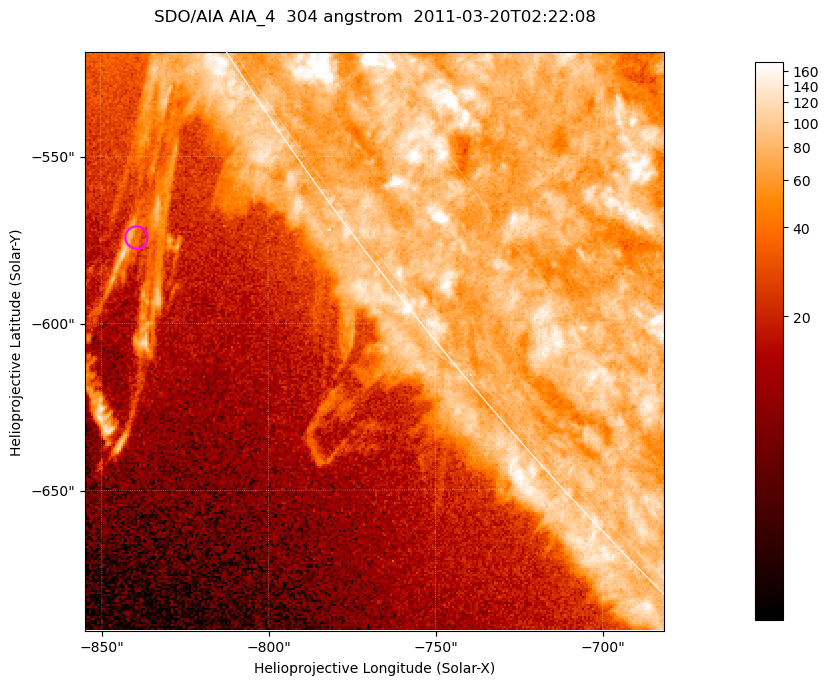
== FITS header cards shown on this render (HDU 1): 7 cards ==
TELESCOP= 'SDO/AIA '           / For AIA: SDO/AIA
INSTRUME= 'AIA_4   '           / For AIA: AIA_ATA1, AIA_ATA2, AIA_ATA3 or AIA_AT
WAVELNTH=                  304 / [angstrom] Wavelength
WAVEUNIT= 'angstrom'           / Wavelength unit: angstrom
DATE-OBS= '2011-03-20T02:22:08.123' / [ISO] Date when observation started; ISO 8
CTYPE1  = 'HPLN-TAN'           / CTYPE1; Typically HPLN
CTYPE2  = 'HPLT-TAN'           / CTYPE2; Typically HPLT

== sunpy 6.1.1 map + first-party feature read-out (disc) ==
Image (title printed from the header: SDO/AIA AIA_4  304 angstrom  2011-03-20T02:22:08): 289 x 289 px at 0.6 arcsec/px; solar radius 964 arcsec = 1606 px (partial field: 0.4% of the solar disc is inside the frame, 38% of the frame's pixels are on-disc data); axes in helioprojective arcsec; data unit not stated in the header (colour bar unlabelled)
Orientation: roll -0.132 deg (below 1 deg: not rotated)
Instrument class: DISC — disc imager (sunpy class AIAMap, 304 A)
Bright regions (active regions / flare kernels): reference = the on-disc median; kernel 3 px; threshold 5 sigma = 96.4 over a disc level ~77.8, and >= 1.15x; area >= 83 px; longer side >= 3 px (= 1.8 arcsec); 0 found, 0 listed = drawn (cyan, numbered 1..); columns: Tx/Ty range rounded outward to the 2 arcsec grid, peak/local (2 s.f.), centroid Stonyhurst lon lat
Off-limb structures (1.02-1.3 R_sun): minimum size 41 px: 5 found; the strongest spans PA ~120..125 deg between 1.02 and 1.11 R_sun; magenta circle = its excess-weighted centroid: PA ~125 deg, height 1.06 R_sun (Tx ~-840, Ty ~-574 arcsec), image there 2.9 x the reference